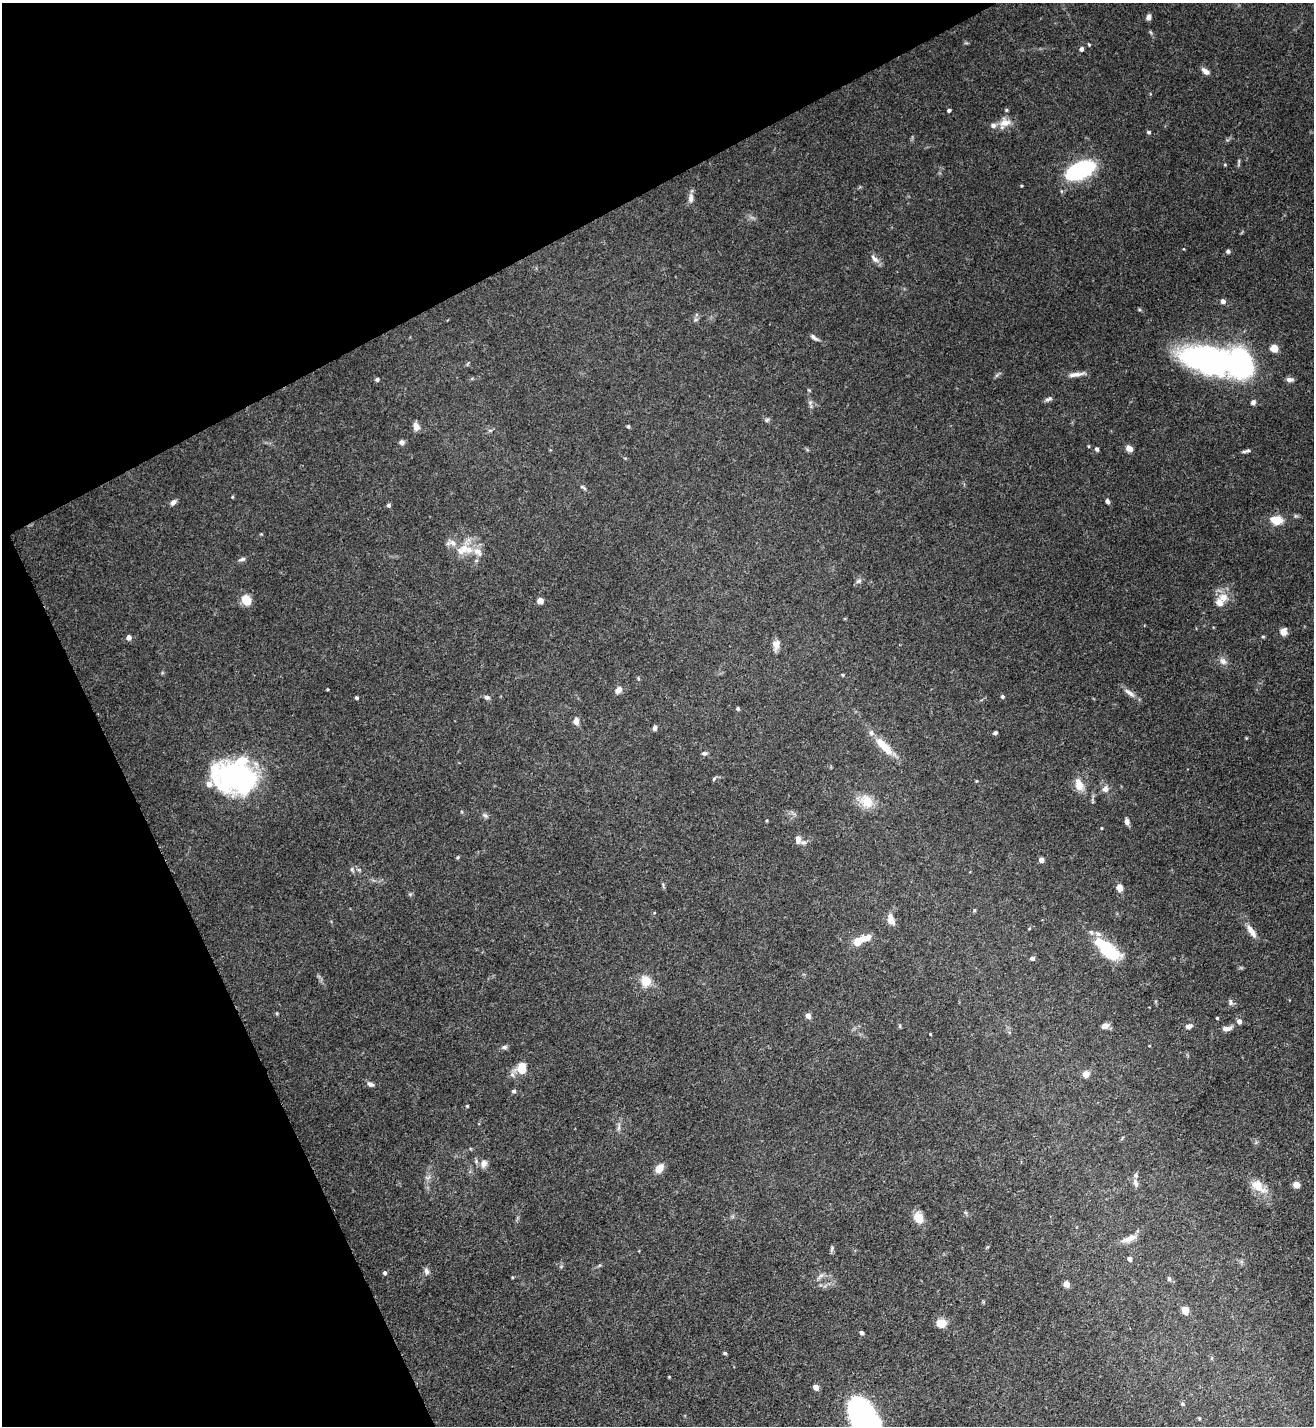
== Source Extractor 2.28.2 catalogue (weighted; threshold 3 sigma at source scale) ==
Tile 5 of 4 x 4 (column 1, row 2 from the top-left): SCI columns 154-1465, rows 2851-4274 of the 5691 x 5703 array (HDU 1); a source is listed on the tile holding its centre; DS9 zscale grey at full resolution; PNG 1316 x 1428 px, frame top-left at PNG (2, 3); no overlay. Shown black and unused: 25% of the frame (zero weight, under 3 of 5 exposures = <1% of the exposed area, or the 3 px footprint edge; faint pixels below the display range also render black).
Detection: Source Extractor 2.28.2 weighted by HDU 2 'WHT'; one run over the whole footprint, this tile lists its part. Background 0.0769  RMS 0.004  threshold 0.0181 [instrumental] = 3 sigma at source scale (4.5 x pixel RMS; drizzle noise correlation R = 1.50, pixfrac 1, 0.05/0.05 arcsec/px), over >= 5 px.
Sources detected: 134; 4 inside a brighter object's white glare — not listed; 9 inside a brighter listed object's ellipse — not listed separately; the other 121 listed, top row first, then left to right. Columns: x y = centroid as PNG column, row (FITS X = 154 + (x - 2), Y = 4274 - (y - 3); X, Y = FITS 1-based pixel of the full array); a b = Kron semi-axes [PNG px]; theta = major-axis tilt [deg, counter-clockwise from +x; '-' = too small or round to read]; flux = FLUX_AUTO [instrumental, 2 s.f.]
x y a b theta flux
1148 17 6 5 - 1.5
1081 49 5 4 - 1.4
1205 71 10 6 -37 2
949 110 4 3 - 0.83
1004 123 17 12 44 4.3
1149 132 5 4 - 0.81
1225 165 5 3 - 0.37
1080 170 24 12 24 52
691 198 12 7 87 1.9
1228 251 5 5 - 0.81
875 259 14 6 -44 1.9
1223 301 6 6 - 1.4
814 338 12 5 -36 1.3
1274 348 5 5 - 11
1207 359 51 27 -12 95
1076 374 21 5 9 2.6
377 380 5 4 - 0.57
1290 380 9 6 1 1.4
1048 399 10 5 22 1.1
1253 402 6 5 - 1.2
810 403 6 5 - 0.93
767 420 6 5 - 0.68
416 426 8 6 -61 3.1
628 426 4 3 - 0.66
402 442 6 5 - 1.4
1088 446 4 3 - 0.36
1129 448 9 7 -29 1.9
1097 449 5 5 - 0.7
1248 450 7 5 35 0.92
232 497 4 3 - 0.4
1107 501 7 4 -63 0.95
173 502 7 5 45 1.6
389 505 5 4 - 0.87
1277 520 9 6 -1 9
464 549 26 14 7 9.1
242 559 10 4 14 0.95
858 581 9 5 27 1
1223 597 13 12 - 4.7
246 600 11 10 - 5.3
540 600 4 4 - 5.4
1283 632 8 7 - 2.6
129 637 5 4 - 2.5
1263 637 5 3 - 0.43
776 644 10 9 - 3
1223 661 10 8 -46 2
328 689 4 3 - 0.34
618 690 8 6 49 2.1
1129 693 17 6 -36 2.3
1002 696 5 5 - 0.65
487 697 7 6 - 1.1
356 698 4 4 - 0.58
738 709 4 4 - 0.74
576 721 9 7 -84 2
655 728 6 4 72 1.2
995 733 4 3 - 1
884 746 28 8 -46 9.1
704 753 7 5 -9 0.91
238 777 47 29 -9 76
714 779 7 4 56 0.57
976 781 4 3 - 0.36
1079 785 16 9 -73 4.8
1105 789 8 7 - 1.8
867 801 21 15 -44 6.8
486 816 8 4 -31 0.81
767 820 4 3 - 0.37
1127 821 7 5 -78 1.6
1101 828 4 3 - 0.28
798 839 11 7 -89 2.3
457 857 5 4 - 0.51
1041 860 4 4 - 2.7
352 869 6 4 72 0.61
1120 888 7 6 - 3.1
974 910 5 3 - 0.39
890 919 13 7 -73 3.6
1029 929 4 3 - 0.35
1251 931 18 6 -57 3.3
1098 934 9 6 -20 1.5
859 941 20 7 26 8.3
1112 953 20 13 -9 12
1032 958 5 4 - 1.4
646 981 11 11 - 5.5
1231 1002 10 5 -85 0.91
808 1016 5 4 - 2.5
1217 1018 3 3 - 0.46
1239 1021 5 4 - 2.1
900 1026 6 3 -73 0.44
1105 1026 8 5 16 2.8
1189 1026 8 5 15 1.6
1227 1028 13 6 6 1.9
930 1034 3 2 - 0.27
504 1047 7 5 2 0.92
522 1068 10 8 81 7.7
1086 1074 8 7 - 2.7
370 1084 9 6 -23 1.3
514 1091 5 4 - 0.91
467 1106 4 4 - 0.43
619 1128 9 4 81 1
484 1164 11 8 62 2.2
659 1168 8 6 54 5.5
428 1177 7 4 20 0.87
1135 1183 10 6 -72 1.6
1296 1185 5 4 - 6.1
1258 1186 24 12 -36 6.5
918 1218 14 10 -63 4.8
1129 1239 22 7 21 3.4
832 1249 9 4 72 0.77
1130 1259 4 4 - 1.9
426 1271 9 6 -67 1.3
385 1273 4 4 - 1
820 1276 10 5 27 1.2
512 1277 4 3 - 0.33
1169 1279 6 5 - 0.86
1066 1284 5 4 - 5.3
1185 1310 7 6 - 3.5
941 1323 10 9 - 4.4
862 1333 4 4 - 1.2
725 1353 5 4 - 0.52
669 1377 4 3 - 0.31
816 1387 4 4 - 3.9
1182 1404 4 4 - 0.67
865 1421 37 22 -69 110
Isophote crosses this tile's border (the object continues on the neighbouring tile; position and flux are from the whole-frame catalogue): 1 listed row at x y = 865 1421